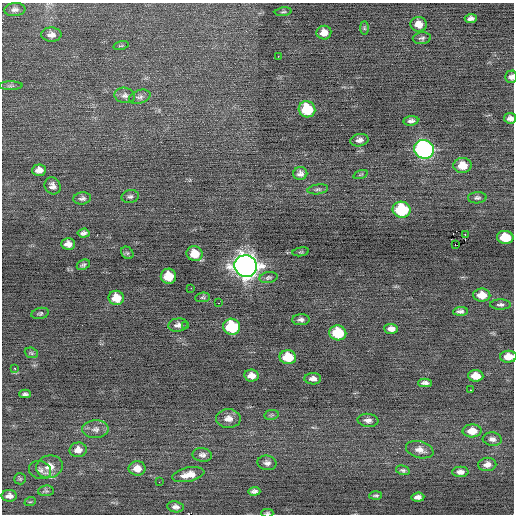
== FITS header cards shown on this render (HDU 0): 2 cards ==
NAXIS1  =                  512 / Axis length
NAXIS2  =                  512 / Axis length

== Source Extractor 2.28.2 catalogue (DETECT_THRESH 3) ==
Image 512 x 512 px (HDU 0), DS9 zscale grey, 1 PNG px = 1 image px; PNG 516 x 516 px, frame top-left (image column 1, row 512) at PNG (2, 3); each listed source drawn as its Kron ellipse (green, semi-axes under 4 px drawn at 4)
Background -0.0804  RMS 0.75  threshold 2.25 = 3 sigma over >= 5 px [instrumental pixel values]
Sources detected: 92; all 92 listed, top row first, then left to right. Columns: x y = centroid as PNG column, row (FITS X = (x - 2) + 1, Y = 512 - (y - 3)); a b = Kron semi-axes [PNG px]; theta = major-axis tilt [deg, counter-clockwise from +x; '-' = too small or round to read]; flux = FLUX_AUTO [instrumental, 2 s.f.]
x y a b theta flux
15 9 10 6 4 190
283 12 8 4 7 92
471 19 6 4 4 170
418 24 8 7 - 460
364 28 7 4 -89 86
324 33 7 7 - 390
51 35 10 7 -2 300
422 38 9 5 5 130
121 46 8 3 13 57
278 56 2 2 - 180
511 77 6 6 - 200
10 86 12 4 0 130
125 95 10 7 -9 210
140 97 11 6 18 180
307 109 8 8 - 2200
510 118 6 5 - 220
411 121 7 4 7 160
359 140 9 6 12 210
424 149 10 9 - 14000
462 165 9 7 1 770
39 170 7 5 4 310
300 174 7 6 - 210
361 174 7 3 19 61
53 186 8 7 - 240
318 189 10 5 8 120
130 196 8 6 12 140
82 198 9 6 7 160
477 198 9 5 3 130
402 210 9 8 - 3100
84 233 6 4 5 150
465 235 3 2 - 240
505 237 8 6 -4 1300
68 244 7 5 -1 300
455 244 3 2 - 48
301 252 8 2 10 52
127 253 7 5 -46 77
194 254 8 7 - 840
83 265 7 5 25 97
246 266 11 10 - 51000
168 276 8 7 - 1100
268 277 9 5 11 110
191 288 2 2 - 24
482 295 8 6 -2 640
203 297 7 5 5 81
116 298 7 7 - 800
218 303 2 2 - 78
500 304 10 5 0 140
460 311 7 4 2 140
40 313 9 5 12 99
301 320 9 5 2 160
178 325 10 6 7 220
186 326 3 2 - 98
232 327 8 8 - 3100
391 329 7 5 -4 260
338 333 8 7 - 1900
31 353 7 5 -22 83
288 357 8 7 - 1300
508 357 8 6 1 550
15 368 3 2 - 530
251 375 7 6 - 320
476 376 7 5 -3 600
313 379 8 5 -2 230
425 383 7 4 -1 180
470 390 3 2 - 99
25 394 6 3 -2 110
271 415 7 5 11 76
228 419 12 9 0 390
368 420 10 6 -6 210
95 429 13 9 2 290
472 431 9 6 1 650
492 439 9 6 -6 200
78 450 8 7 - 340
420 450 14 8 -15 360
202 455 10 6 -9 190
267 463 9 7 -12 200
487 464 9 6 8 290
49 467 13 11 15 540
137 468 8 7 - 420
40 470 11 9 -17 240
403 470 7 4 -14 100
460 472 8 5 0 250
188 475 16 7 12 510
20 479 6 5 - 70
159 482 2 2 - 72
46 491 8 5 5 92
254 491 6 4 2 150
376 495 6 4 3 86
9 496 8 6 -1 240
418 497 7 4 5 190
30 502 6 3 18 53
176 507 8 5 -8 180
267 513 6 3 -1 80
At the frame edge (FLAGS 8, measured only in part): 4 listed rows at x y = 511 77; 510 118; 508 357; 267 513